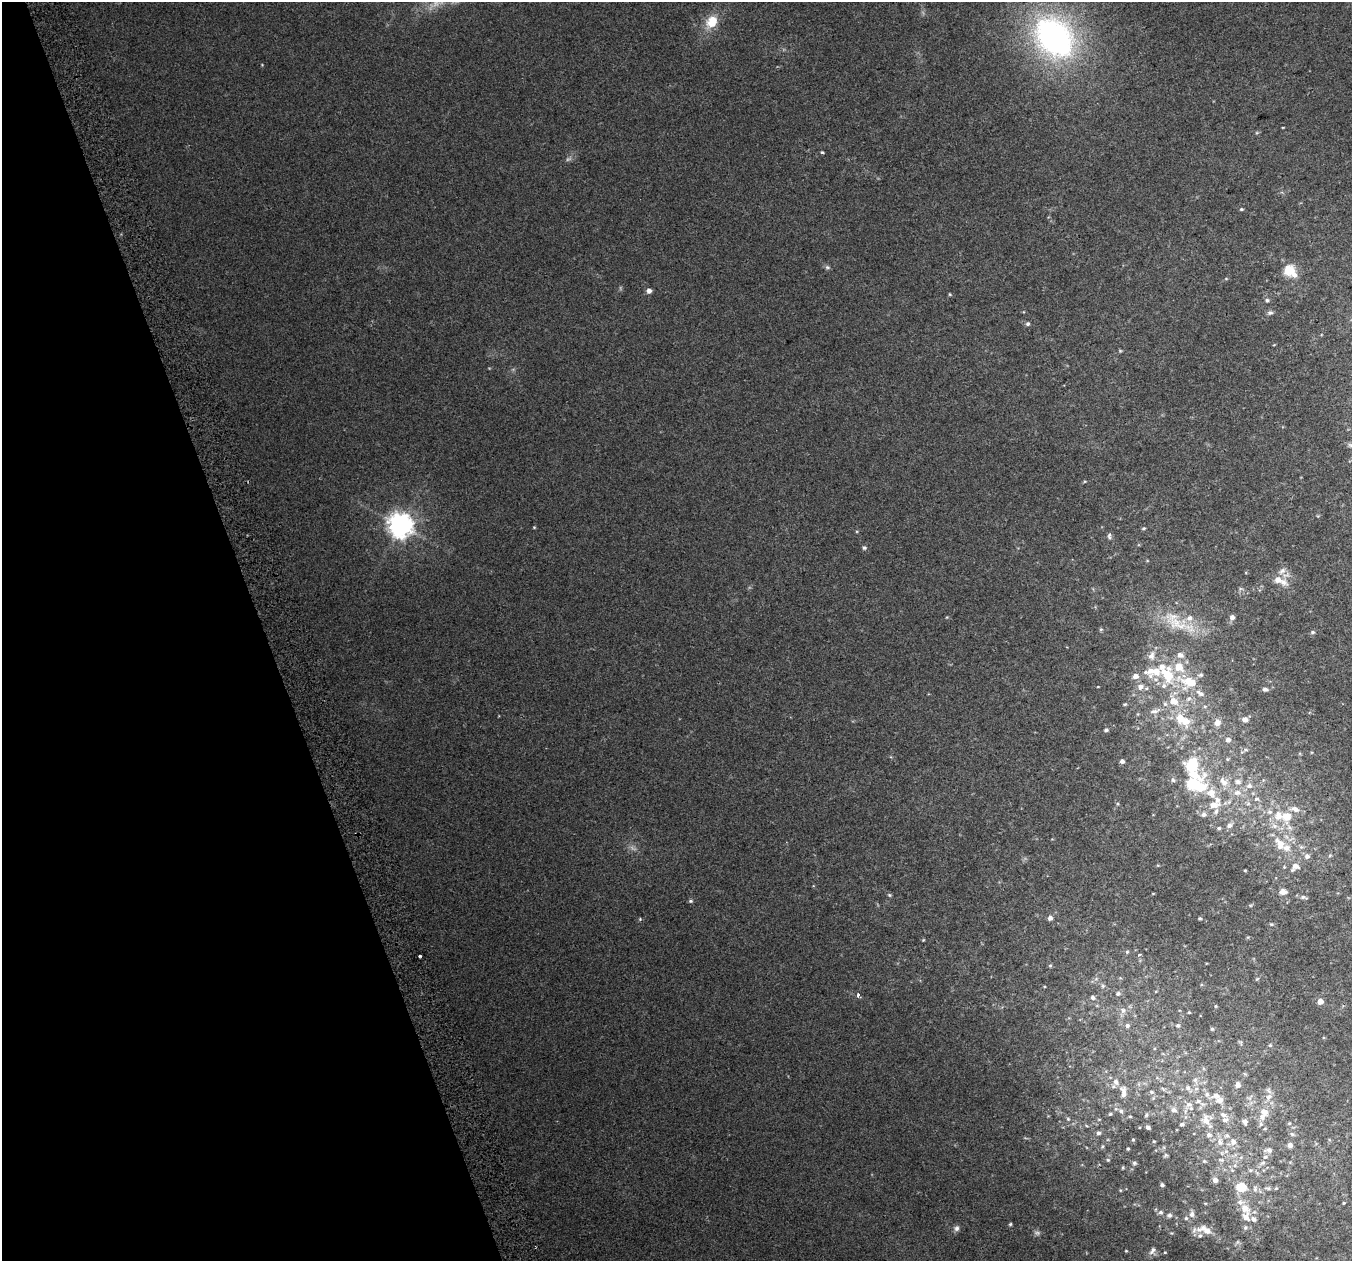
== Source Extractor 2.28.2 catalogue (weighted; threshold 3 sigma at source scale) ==
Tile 5 of 4 x 4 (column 1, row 2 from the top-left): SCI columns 44-1393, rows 2655-3913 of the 5483 x 5253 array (HDU 1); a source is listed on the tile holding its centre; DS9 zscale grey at full resolution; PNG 1354 x 1263 px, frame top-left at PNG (2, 2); no overlay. Shown black and unused: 19% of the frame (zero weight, under 2 of 3 exposures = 2% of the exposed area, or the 3 px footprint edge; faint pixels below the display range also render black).
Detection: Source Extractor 2.28.2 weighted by HDU 2 'WHT'; one run over the whole footprint, this tile lists its part. Background 0.0336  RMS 0.0096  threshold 0.0434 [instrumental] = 3 sigma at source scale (4.5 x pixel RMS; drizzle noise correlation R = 1.50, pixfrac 1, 0.0396/0.0396 arcsec/px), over >= 5 px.
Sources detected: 209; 4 too faint to see at this stretch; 2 inside a brighter object's white glare — not listed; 37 inside a brighter listed object's ellipse — not listed separately; the other 166 listed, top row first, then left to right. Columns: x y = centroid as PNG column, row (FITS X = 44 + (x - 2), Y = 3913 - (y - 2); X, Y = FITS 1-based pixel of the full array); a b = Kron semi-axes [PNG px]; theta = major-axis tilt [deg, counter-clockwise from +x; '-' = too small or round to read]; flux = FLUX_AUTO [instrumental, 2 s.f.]
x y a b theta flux
712 22 16 12 50 20
1054 37 50 37 -50 280
1283 127 4 2 - 0.64
1257 133 6 4 1 1.2
822 152 4 3 - 1.7
1241 209 5 4 - 1.3
827 267 8 5 -15 2
1289 270 12 12 - 19
1226 279 5 4 - 0.98
649 291 5 5 - 4.5
950 294 4 4 - 0.98
1267 300 6 5 - 2.1
1270 313 7 6 - 2.7
1028 324 6 5 - 1.9
1120 351 5 4 - 1.1
1350 445 7 5 -44 1.8
1085 481 5 3 - 0.92
401 525 8 8 - 960
534 527 4 3 - 0.84
1143 528 5 4 - 1.3
1109 536 10 6 -82 2.5
864 548 6 6 - 1.8
1286 575 13 7 19 4.9
1280 580 19 8 -23 12
1240 589 7 5 10 2
947 617 4 3 - 0.81
1232 617 6 6 - 4.4
1177 624 42 17 -21 39
1101 629 5 4 - 1.3
1313 632 6 5 - 2
1180 655 10 8 -8 5.8
1151 656 13 9 73 7.1
1167 675 25 17 -63 40
1135 676 6 6 - 6.3
1192 683 30 13 -12 31
1098 687 3 2 - 0.58
1141 687 10 8 29 5.8
1265 689 6 5 - 2.8
1189 698 9 7 43 4.6
1173 701 12 10 -51 14
1125 704 5 4 - 1.2
1205 706 5 3 - 1.3
1155 711 17 7 13 6.4
1180 718 15 10 -87 15
1245 720 7 6 - 4.6
1217 723 8 7 - 6.6
1106 730 5 4 - 2
1228 740 6 6 - 3.5
1246 750 7 4 7 1.6
1122 761 5 5 - 3.3
1192 764 16 13 56 35
1224 782 14 10 -43 9.3
1238 782 11 8 -10 5.8
1194 784 28 16 25 40
1249 786 8 7 - 4.3
1238 792 10 8 0 6.6
1211 793 16 13 -70 13
1256 799 7 7 - 3
1248 804 6 4 19 1.7
1294 809 16 8 -12 7.1
1216 811 10 6 62 3.4
1270 812 9 7 -29 3.9
1204 814 7 7 - 3.7
1286 816 9 9 - 16
1229 825 9 6 35 4.1
1219 828 6 5 - 1.6
1289 828 14 6 -54 5.6
1279 844 20 12 -59 18
1301 847 7 5 -20 2.4
1330 855 5 5 - 1.5
1307 856 7 7 - 4
1295 866 13 9 45 8.7
1245 870 3 3 - 0.87
1283 892 9 6 4 6.1
1153 893 4 3 - 0.66
889 895 6 4 -22 1.4
1303 897 11 5 -14 2.7
690 901 5 4 - 1.6
1050 918 5 5 - 4.2
1200 918 4 4 - 1.4
640 919 5 4 - 1
1271 924 6 5 - 1.4
923 940 4 3 - 0.82
1127 952 6 5 - 1.6
1140 955 4 3 - 2.4
420 956 3 3 - 2.3
1050 965 5 4 - 1.2
1257 979 6 4 44 1.2
1103 986 7 5 22 2.3
1118 993 8 6 5 3.3
858 995 5 3 - 3.6
1093 998 6 5 - 3.2
1320 1001 5 5 - 8.4
1216 1006 4 3 - 0.91
1123 1010 9 8 - 5
1189 1012 3 3 - 0.9
1178 1025 6 5 - 2.2
1127 1026 6 6 - 2.9
1212 1029 4 4 - 1.3
1240 1042 8 4 -68 1.5
1270 1045 5 5 - 1.3
1195 1080 9 6 -88 3.6
1139 1084 6 4 -71 1.5
1238 1085 6 6 - 4.8
1188 1088 12 7 -51 4.5
1163 1089 7 4 -45 1.4
1124 1091 15 9 -70 6.3
1151 1092 6 5 - 1.7
1207 1094 8 8 - 3.6
1269 1097 12 8 54 6.5
1219 1100 10 9 - 7.2
1198 1101 10 6 1 3.8
1189 1104 9 8 - 5.1
1173 1110 8 6 -13 3.4
1121 1111 7 5 -34 2.7
1264 1112 13 10 -39 9
1110 1114 5 4 - 1.2
1146 1115 6 4 49 1.4
1224 1115 10 7 -16 4.5
1130 1116 5 4 - 1
1068 1119 5 4 - 1.3
1099 1119 5 3 - 0.86
1206 1120 17 11 -74 12
1245 1121 8 6 -71 3.7
1289 1123 5 4 - 1.2
1182 1124 4 4 - 1.6
1261 1124 7 6 - 2.9
1148 1127 4 3 - 2.9
1098 1133 6 5 - 2.3
1292 1134 8 5 -17 2
1133 1140 5 4 - 1.1
1154 1141 3 2 - 0.81
1220 1142 12 9 -85 7.4
1233 1142 8 8 - 6
1290 1145 5 5 - 4.9
1102 1146 6 4 68 1.2
1128 1149 3 3 - 1.1
1268 1150 11 6 5 4.2
1226 1151 6 6 - 2.7
1166 1155 5 5 - 1.3
1108 1160 5 4 - 1.2
1221 1160 9 5 -13 2.4
1204 1161 5 4 - 1.3
1134 1163 5 4 - 1.7
1263 1163 9 6 38 2.9
1235 1165 6 5 - 2.3
1123 1168 4 3 - 1
1250 1170 6 5 - 2
1215 1180 6 5 - 4.5
1162 1185 4 4 - 1.7
1241 1187 10 9 - 20
1268 1188 12 5 -8 3.3
1255 1189 9 6 -81 2.9
1120 1190 5 3 - 0.85
1344 1203 3 2 - 0.8
1245 1208 14 11 -45 11
1160 1212 6 6 - 2.6
1192 1214 9 7 -90 4.7
1169 1215 8 7 - 3
1010 1224 4 4 - 1.3
1245 1227 7 6 - 2.3
956 1228 8 7 - 3.3
1207 1230 22 10 -9 12
1126 1251 4 4 - 0.86
1153 1251 12 8 66 4.6
1165 1252 4 3 - 0.96